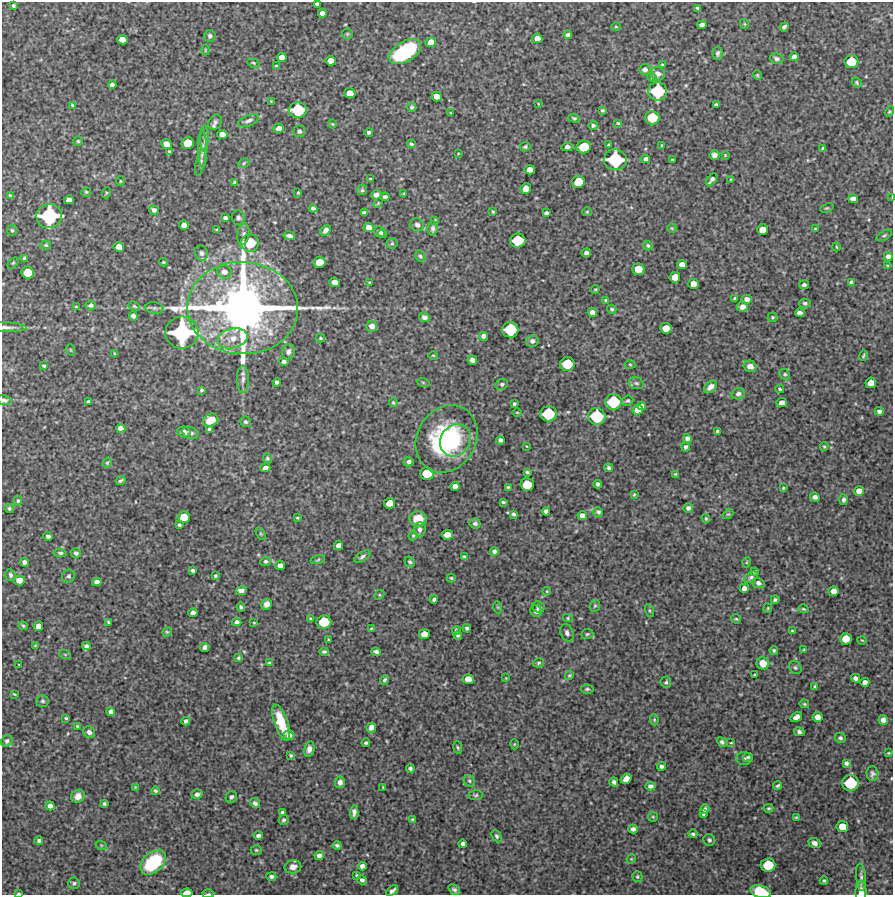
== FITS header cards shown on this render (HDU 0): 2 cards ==
NAXIS1  =                  891 /Length X axis
NAXIS2  =                  893 /Length Y axis

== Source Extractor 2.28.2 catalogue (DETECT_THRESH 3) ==
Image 891 x 893 px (HDU 0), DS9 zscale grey, 1 PNG px = 1 image px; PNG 895 x 897 px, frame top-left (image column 1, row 893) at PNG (2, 2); each listed source drawn as its Kron ellipse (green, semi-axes under 4 px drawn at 4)
Background 4350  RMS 220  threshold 673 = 3 sigma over >= 5 px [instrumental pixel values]
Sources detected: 435; all 435 listed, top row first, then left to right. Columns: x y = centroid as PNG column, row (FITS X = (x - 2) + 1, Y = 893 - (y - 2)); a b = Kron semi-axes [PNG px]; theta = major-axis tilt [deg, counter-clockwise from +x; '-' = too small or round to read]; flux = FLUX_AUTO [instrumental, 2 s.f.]
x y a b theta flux
317 4 4 3 - 4.0e+04
13 6 3 3 - 2.6e+04
697 8 3 3 - 2.0e+04
322 13 4 4 - 7.0e+04
745 24 5 3 - 1.3e+04
702 25 4 4 - 8.5e+04
616 27 5 3 - 1.3e+04
784 27 5 4 - 3.1e+04
347 34 5 5 - 2.0e+04
568 35 4 3 - 4.6e+04
210 36 6 5 - 3.4e+04
537 38 5 4 - 1.3e+05
122 40 5 4 - 1.4e+05
431 42 5 5 - 1.5e+05
205 50 5 3 - 1.4e+04
405 52 18 10 32 1.8e+06
718 53 7 5 82 3.9e+04
282 57 5 4 - 1.2e+05
794 57 4 4 - 7.4e+04
777 58 7 5 -16 3.7e+04
331 61 5 5 - 1.4e+05
851 62 7 6 - 4.1e+05
253 63 6 4 -22 2.2e+04
662 65 3 3 - 1.9e+04
276 66 4 3 - 2.0e+04
645 69 5 5 - 6.2e+04
657 74 7 6 - 7.3e+04
757 75 5 3 - 1.7e+04
652 77 5 4 - 1.6e+04
857 82 5 4 - 1.9e+04
112 85 4 4 - 5.5e+04
658 91 9 9 - 8.3e+05
350 93 5 5 - 1.7e+05
437 96 5 4 - 1.1e+05
271 101 3 3 - 1.1e+04
538 103 3 2 - 1.0e+04
72 105 3 3 - 1.5e+04
716 105 4 3 - 3.4e+04
412 107 4 4 - 2.6e+04
298 110 9 8 - 6.7e+05
602 110 4 3 - 2.2e+04
889 111 5 4 - 1.7e+04
450 113 4 2 - 1.0e+04
574 118 6 4 -18 2.2e+04
652 118 7 7 - 4.5e+05
249 120 11 5 22 5.2e+04
215 122 8 6 61 4.4e+04
618 123 3 3 - 1.7e+04
332 124 4 4 - 1.5e+04
593 125 4 4 - 3.0e+04
279 128 5 4 - 1.2e+05
299 131 6 6 - 3.4e+04
369 132 4 3 - 3.4e+04
222 134 5 4 - 1.1e+05
204 139 13 3 88 3.6e+04
78 141 4 4 - 1.9e+04
188 143 6 6 - 3.0e+05
166 144 5 5 - 1.3e+05
411 144 4 3 - 2.7e+04
609 145 4 3 - 3.0e+04
662 145 3 2 - 1.3e+04
525 147 5 4 - 2.5e+04
567 147 5 4 - 7.3e+04
584 147 7 6 - 4.2e+05
203 149 18 4 -89 7.4e+04
823 149 4 4 - 3.7e+04
169 152 3 2 - 1.8e+04
458 153 3 2 - 1.1e+04
714 155 5 5 - 6.0e+04
725 155 3 3 - 1.3e+04
646 159 4 4 - 5.6e+04
615 160 11 10 - 1.1e+06
672 160 3 2 - 1.3e+04
201 162 14 4 76 5.0e+04
244 163 6 4 26 2.1e+04
530 170 5 4 - 1.2e+05
370 179 3 3 - 1.7e+04
712 180 7 4 51 5.1e+04
731 180 4 3 - 1.6e+04
120 181 5 3 - 1.4e+04
234 182 4 3 - 1.5e+04
578 182 6 6 - 3.3e+05
526 189 5 5 - 1.6e+05
362 190 5 5 - 2.3e+04
86 192 5 4 - 2.1e+04
106 193 5 3 - 1.6e+04
298 193 3 2 - 1.4e+04
404 194 4 2 - 1.6e+04
10 195 3 3 - 1.9e+04
376 195 5 4 - 5.7e+04
385 197 4 4 - 4.9e+04
892 197 4 2 - 1.1e+04
853 199 5 4 - 8.9e+04
69 200 5 4 - 1.0e+05
378 203 5 3 - 1.5e+04
313 208 4 3 - 3.9e+04
827 208 7 3 21 1.7e+04
154 210 5 4 - 4.4e+04
364 212 4 3 - 2.5e+04
493 212 3 3 - 1.6e+04
587 212 5 4 - 1.7e+04
546 213 4 3 - 3.5e+04
49 216 12 12 - 1.4e+06
225 218 4 3 - 3.9e+04
238 218 7 6 - 3.8e+04
435 220 4 3 - 1.2e+04
184 225 5 5 - 1.0e+05
417 225 7 6 - 5.1e+04
369 227 5 4 - 1.0e+05
433 228 7 5 83 3.9e+04
672 228 5 4 - 1.6e+04
217 229 3 2 - 1.7e+04
815 229 3 2 - 1.5e+04
12 230 5 5 - 2.5e+04
326 230 6 4 43 6.0e+04
763 230 5 5 - 2.0e+05
380 232 6 5 - 4.2e+04
243 234 11 6 80 4.8e+04
382 234 4 3 - 3.6e+04
884 235 8 4 28 2.5e+04
289 236 6 4 -14 5.6e+04
518 241 8 7 - 5.3e+05
250 243 9 9 - 5.2e+05
392 243 5 5 - 2.5e+04
46 245 5 4 - 1.9e+04
648 246 5 4 - 2.3e+04
119 247 5 5 - 1.4e+05
836 247 4 3 - 1.3e+04
201 253 8 6 -76 4.3e+04
586 253 4 4 - 4.6e+04
420 256 6 5 - 2.6e+04
888 256 4 4 - 6.6e+04
25 258 4 3 - 3.0e+04
163 262 4 3 - 1.8e+04
320 262 6 6 - 2.6e+05
13 263 6 4 44 1.9e+04
682 265 5 4 - 1.2e+05
888 266 4 3 - 1.7e+04
638 269 6 5 - 2.5e+05
224 272 7 6 - 9.4e+04
28 273 6 6 - 3.1e+05
675 277 5 5 - 1.8e+05
335 282 5 4 - 1.3e+05
851 282 4 4 - 4.2e+04
370 283 3 2 - 1.6e+04
694 284 5 5 - 1.3e+05
804 285 5 4 - 4.1e+04
595 289 4 3 - 1.4e+04
735 299 4 3 - 4.0e+04
747 299 5 4 - 7.1e+04
606 300 4 3 - 1.9e+04
805 303 6 4 -4 2.8e+04
91 305 5 4 - 3.9e+04
134 306 6 4 -28 1.9e+04
76 307 4 3 - 1.8e+04
742 307 5 4 - 6.5e+04
154 308 9 5 -8 3.9e+04
243 308 55 46 -2 1.4e+07
612 309 5 4 - 2.3e+04
592 312 5 4 - 8.1e+04
800 313 5 4 - 7.5e+04
133 316 5 4 - 5.9e+04
424 317 5 4 - 4.6e+04
772 317 5 4 - 2.1e+04
372 326 5 5 - 7.8e+04
7 327 20 4 -2 7.3e+04
666 328 6 5 - 1.9e+05
510 330 8 8 - 6.4e+05
182 332 16 16 - 1.9e+06
484 336 4 4 - 6.3e+04
233 338 15 9 13 2.1e+05
320 338 5 3 - 1.9e+04
532 341 6 6 - 5.8e+04
71 350 6 3 -71 1.5e+04
288 352 8 6 72 5.1e+04
115 354 3 3 - 2.0e+04
433 355 5 3 - 1.2e+04
863 356 5 3 - 1.9e+04
472 360 5 4 - 6.4e+04
284 362 5 4 - 3.8e+04
567 364 7 7 - 4.5e+05
630 364 5 3 - 1.6e+04
44 366 4 3 - 2.4e+04
750 366 6 5 - 9.8e+04
785 374 6 4 -43 2.3e+04
243 379 14 6 90 6.8e+04
277 382 4 4 - 6.2e+04
423 382 6 4 -19 2.0e+04
636 383 8 5 -16 3.6e+04
871 383 5 5 - 1.6e+05
502 384 6 5 - 3.6e+04
710 387 7 5 40 8.3e+04
780 389 4 3 - 2.0e+04
201 390 3 3 - 2.3e+04
738 394 7 5 16 5.0e+04
4 400 7 4 -12 3.5e+04
627 401 6 5 - 2.6e+04
88 402 4 3 - 3.5e+04
393 402 4 3 - 1.6e+04
613 402 8 8 - 6.7e+05
782 403 5 4 - 1.2e+05
514 404 4 3 - 3.4e+04
641 406 4 4 - 5.6e+04
638 410 5 5 - 1.4e+05
879 411 4 4 - 4.6e+04
517 412 5 3 - 1.3e+04
548 414 8 7 - 6.3e+05
597 416 9 8 - 7.6e+05
211 420 8 6 23 1.9e+05
245 422 6 5 - 3.0e+04
121 428 5 4 - 8.6e+04
209 429 4 4 - 3.8e+04
718 431 4 3 - 3.7e+04
184 432 7 5 -15 6.5e+04
190 433 8 5 -23 5.8e+04
687 438 4 4 - 5.0e+04
446 439 35 29 59 1.7e+06
455 440 17 14 54 4.1e+05
500 440 4 4 - 4.8e+04
526 446 3 2 - 1.1e+04
824 446 4 4 - 1.6e+04
685 447 4 4 - 3.2e+04
267 458 5 4 - 2.2e+04
408 462 5 4 - 4.8e+04
107 463 5 4 - 1.7e+04
265 468 5 4 - 9.0e+04
608 468 4 4 - 3.0e+04
527 472 4 3 - 2.1e+04
427 474 7 6 - 3.7e+05
676 474 3 3 - 1.9e+04
121 480 5 3 - 2.7e+04
598 484 4 3 - 4.2e+04
527 485 7 6 - 3.6e+05
455 486 4 4 - 8.3e+04
508 487 3 3 - 1.9e+04
783 488 3 3 - 1.7e+04
859 491 5 5 - 1.2e+05
634 494 4 3 - 1.6e+04
815 497 5 4 - 5.1e+04
844 499 5 4 - 3.5e+04
18 501 5 4 - 1.9e+04
503 502 3 3 - 2.1e+04
390 503 5 5 - 1.8e+05
9 508 5 4 - 2.7e+04
688 508 5 4 - 4.8e+04
546 511 4 4 - 5.0e+04
598 512 5 4 - 3.5e+04
514 514 4 3 - 2.5e+04
728 514 6 4 42 1.7e+04
582 515 5 4 - 8.6e+04
184 517 6 5 - 2.6e+05
297 518 4 3 - 1.6e+04
706 518 4 3 - 1.8e+04
418 519 8 7 - 2.9e+05
475 523 5 5 - 4.0e+04
179 525 3 3 - 2.2e+04
420 529 7 6 - 5.1e+04
261 534 7 4 -59 1.9e+04
413 535 5 3 - 2.0e+04
447 535 5 5 - 1.5e+05
48 536 5 4 - 4.7e+04
338 545 5 4 - 6.5e+04
494 551 4 4 - 4.1e+04
60 553 7 4 -6 2.7e+04
76 553 5 4 - 3.8e+04
362 556 9 4 32 3.6e+04
464 556 4 3 - 2.3e+04
318 560 7 3 14 1.7e+04
266 561 5 4 - 3.1e+04
24 562 4 4 - 6.1e+04
410 562 6 4 -60 3.0e+04
747 562 5 3 - 1.3e+04
280 565 5 4 - 8.4e+04
193 570 4 3 - 3.3e+04
755 572 4 3 - 1.6e+04
10 575 6 5 - 3.6e+04
68 576 6 6 - 3.7e+04
215 576 4 3 - 2.3e+04
751 577 7 5 32 3.5e+04
451 578 4 4 - 2.0e+04
19 580 5 5 - 1.7e+05
97 582 4 4 - 6.2e+04
758 583 6 5 - 4.0e+04
744 588 4 4 - 8.9e+04
241 591 5 4 - 7.3e+04
547 591 4 3 - 1.1e+04
834 591 5 5 - 1.2e+05
379 595 6 4 46 2.1e+04
434 599 4 3 - 3.0e+04
775 599 4 3 - 3.0e+04
266 604 6 5 - 7.4e+04
595 606 6 5 - 2.3e+04
241 607 4 3 - 2.9e+04
497 607 6 4 -70 1.4e+04
538 607 6 5 - 4.6e+04
768 608 5 4 - 1.6e+04
803 609 5 3 - 1.6e+04
536 611 6 5 - 4.6e+04
649 611 7 3 -71 1.8e+04
193 613 5 4 - 7.2e+04
568 618 5 4 - 1.9e+04
310 619 4 3 - 1.7e+04
736 619 5 4 - 1.9e+04
109 622 4 3 - 2.1e+04
237 622 4 4 - 5.3e+04
324 622 7 6 - 4.5e+05
254 623 4 3 - 1.3e+04
23 626 4 4 - 1.9e+04
38 626 5 5 - 1.1e+05
467 628 4 4 - 3.4e+04
371 629 3 3 - 1.4e+04
456 630 4 4 - 3.0e+04
792 631 4 2 - 1.7e+04
167 632 5 4 - 1.8e+04
567 633 9 6 -65 4.7e+04
424 634 5 5 - 1.6e+05
587 634 6 5 - 2.3e+04
458 635 4 4 - 2.9e+04
846 639 6 5 - 2.7e+05
328 640 3 2 - 1.4e+04
862 640 4 3 - 1.2e+04
35 646 4 4 - 1.5e+04
86 646 4 4 - 4.0e+04
205 647 5 4 - 5.9e+04
774 650 4 4 - 2.4e+04
804 650 4 3 - 1.4e+04
324 652 4 3 - 2.7e+04
376 652 5 4 - 3.9e+04
65 654 6 4 -19 1.8e+04
238 658 4 3 - 2.1e+04
269 663 3 3 - 1.5e+04
538 663 6 4 16 2.3e+04
763 663 6 6 - 1.7e+05
19 665 3 2 - 8.0e+03
795 667 7 5 -56 2.9e+04
569 675 5 4 - 1.9e+04
755 675 3 2 - 1.6e+04
506 678 3 3 - 1.0e+04
856 678 4 4 - 6.4e+04
468 679 5 5 - 1.6e+05
384 680 5 4 - 2.9e+04
666 682 6 5 - 2.6e+04
865 682 4 4 - 7.8e+04
815 687 3 3 - 2.5e+04
587 689 6 4 1 2.6e+04
14 694 3 2 - 1.4e+04
42 701 6 6 - 2.8e+04
804 704 5 3 - 1.6e+04
111 712 4 4 - 5.4e+04
796 717 6 4 33 1.1e+05
818 717 5 5 - 1.0e+05
66 718 3 3 - 1.8e+04
654 720 5 4 - 1.7e+04
883 720 5 4 - 7.6e+04
186 721 4 4 - 5.2e+04
281 723 19 6 -70 4.7e+05
77 726 3 3 - 1.5e+04
371 727 5 4 - 8.3e+04
89 732 6 5 - 5.6e+04
799 732 5 4 - 3.8e+04
289 735 5 4 - 7.3e+04
840 738 5 5 - 3.7e+04
7 741 6 5 - 4.2e+04
722 742 5 4 - 3.1e+04
366 743 4 3 - 2.7e+04
731 743 3 2 - 1.2e+04
514 744 5 3 - 1.3e+04
458 748 6 4 -82 2.2e+04
309 749 8 5 78 6.9e+04
888 753 3 2 - 1.4e+04
291 755 3 3 - 1.9e+04
748 757 5 3 - 2.1e+04
744 758 7 6 - 3.9e+04
846 763 4 4 - 4.4e+04
661 766 4 4 - 4.5e+04
410 769 4 4 - 3.1e+04
872 774 7 6 - 4.1e+04
626 779 5 5 - 1.1e+05
469 781 6 5 - 2.5e+04
340 782 5 5 - 7.1e+04
614 782 4 4 - 4.3e+04
851 783 8 8 - 6.6e+05
650 786 5 4 - 5.3e+04
778 786 4 3 - 2.4e+04
135 787 3 3 - 1.3e+04
383 787 3 3 - 1.1e+04
156 791 4 3 - 2.7e+04
197 794 5 4 - 5.0e+04
476 795 7 5 6 2.6e+04
78 796 7 6 - 9.1e+04
231 797 6 5 - 3.1e+04
255 803 5 4 - 5.0e+04
104 804 4 3 - 2.4e+04
50 806 4 4 - 6.8e+04
769 808 5 3 - 2.0e+04
705 809 5 4 - 5.8e+04
354 812 7 4 87 5.6e+04
283 813 4 4 - 4.3e+04
703 814 3 3 - 2.0e+04
653 817 5 5 - 1.7e+04
796 817 4 3 - 1.5e+04
412 819 4 4 - 2.1e+04
284 820 5 4 - 2.6e+04
842 826 6 5 - 2.2e+05
633 829 5 4 - 6.0e+04
693 834 4 4 - 2.8e+04
258 835 4 3 - 4.4e+04
497 836 6 4 -64 2.9e+04
39 840 4 4 - 3.2e+04
709 840 6 5 - 3.8e+04
815 843 6 5 - 6.8e+04
463 844 4 4 - 5.5e+04
101 845 6 3 -18 1.5e+04
337 845 4 3 - 3.0e+04
256 850 5 4 - 2.0e+04
319 856 4 4 - 7.7e+04
631 859 5 4 - 1.4e+04
153 862 15 10 42 9.1e+05
768 865 7 7 - 4.7e+05
362 866 4 4 - 8.4e+04
293 867 8 6 10 8.8e+04
271 876 5 4 - 4.0e+04
357 876 4 3 - 2.4e+04
637 877 5 5 - 2.4e+04
861 877 14 4 -85 5.1e+04
362 880 5 4 - 4.4e+04
824 881 4 3 - 1.9e+04
74 883 6 5 - 3.1e+04
454 890 6 4 -33 3.2e+04
392 891 7 3 37 5.1e+04
861 891 10 5 89 1.1e+05
761 892 10 6 -16 4.9e+05
19 893 4 2 - 2.8e+04
187 893 6 4 4 1.6e+05
208 894 6 3 2 1.7e+04
At the frame edge (FLAGS 8, measured only in part): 9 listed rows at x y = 317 4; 892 197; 7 327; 4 400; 861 891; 761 892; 19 893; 187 893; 208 894